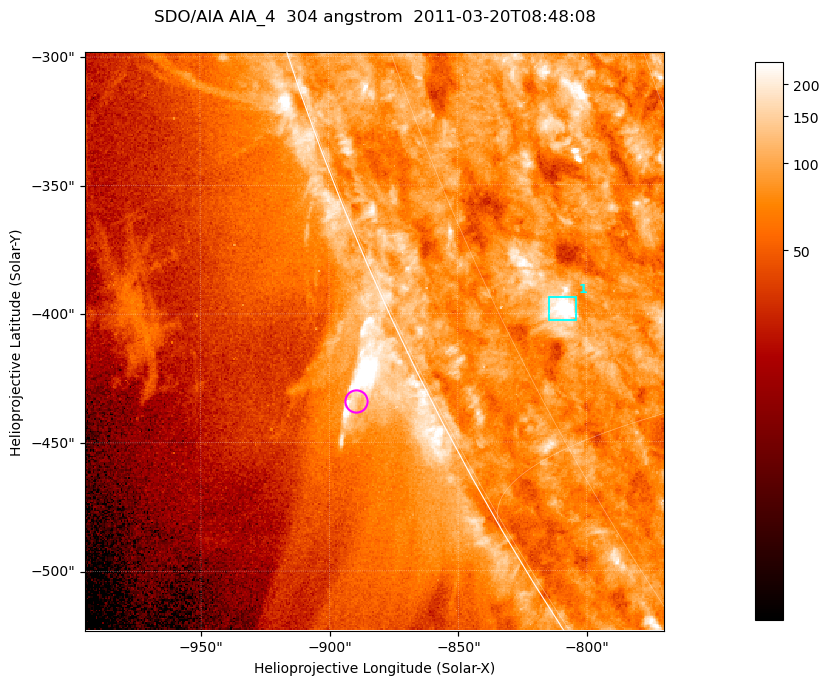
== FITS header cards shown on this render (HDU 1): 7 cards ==
TELESCOP= 'SDO/AIA '           / For AIA: SDO/AIA
INSTRUME= 'AIA_4   '           / For AIA: AIA_ATA1, AIA_ATA2, AIA_ATA3 or AIA_AT
WAVELNTH=                  304 / [angstrom] Wavelength
WAVEUNIT= 'angstrom'           / Wavelength unit: angstrom
DATE-OBS= '2011-03-20T08:48:08.123' / [ISO] Date when observation started; ISO 8
CTYPE1  = 'HPLN-TAN'           / CTYPE1; Typically HPLN
CTYPE2  = 'HPLT-TAN'           / CTYPE2; Typically HPLT

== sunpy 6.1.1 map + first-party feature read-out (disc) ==
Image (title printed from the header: SDO/AIA AIA_4  304 angstrom  2011-03-20T08:48:08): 375 x 375 px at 0.6 arcsec/px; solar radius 964 arcsec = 1605 px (partial field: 0.8% of the solar disc is inside the frame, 44% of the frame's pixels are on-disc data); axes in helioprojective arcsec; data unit not stated in the header (colour bar unlabelled)
Orientation: roll -0.132 deg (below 1 deg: not rotated)
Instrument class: DISC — disc imager (sunpy class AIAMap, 304 A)
Bright regions (active regions / flare kernels): reference = the on-disc median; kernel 3 px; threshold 5 sigma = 115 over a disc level ~80.9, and >= 1.15x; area >= 140 px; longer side >= 4 px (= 2.4 arcsec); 1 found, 1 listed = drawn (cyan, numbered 1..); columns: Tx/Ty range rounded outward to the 2 arcsec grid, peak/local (2 s.f.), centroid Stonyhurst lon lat
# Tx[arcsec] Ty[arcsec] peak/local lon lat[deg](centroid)
1 -816..-804 -404..-394 6.8 -70 -27
Off-limb structures (1.02-1.3 R_sun): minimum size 70 px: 3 found; the strongest spans PA ~115 deg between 1.02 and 1.04 R_sun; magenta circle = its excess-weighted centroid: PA ~115 deg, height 1.03 R_sun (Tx ~-890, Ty ~-434 arcsec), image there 2.1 x the reference